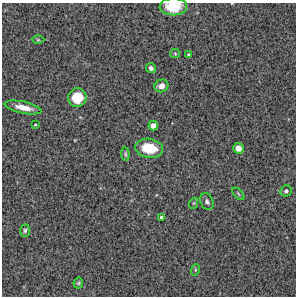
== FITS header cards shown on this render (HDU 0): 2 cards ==
NAXIS1  =                  294 /Length X axis
NAXIS2  =                  294 /Length Y axis

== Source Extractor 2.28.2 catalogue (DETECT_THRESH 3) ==
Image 294 x 294 px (HDU 0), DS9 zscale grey, 1 PNG px = 1 image px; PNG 298 x 298 px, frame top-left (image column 1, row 294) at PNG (2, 3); each listed source drawn as its Kron ellipse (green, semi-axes under 4 px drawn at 4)
Background 14700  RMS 340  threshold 1030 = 3 sigma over >= 5 px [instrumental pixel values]
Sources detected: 21; all 21 listed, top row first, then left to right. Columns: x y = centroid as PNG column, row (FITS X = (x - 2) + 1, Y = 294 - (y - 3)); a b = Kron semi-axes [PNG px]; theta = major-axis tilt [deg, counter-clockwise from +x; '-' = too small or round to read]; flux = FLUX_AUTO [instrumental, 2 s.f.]
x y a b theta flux
173 7 13 8 1 440000
38 40 6 4 -1 29000
175 54 5 4 - 23000
188 55 4 3 - 23000
151 68 5 4 - 77000
161 86 7 6 - 130000
77 97 9 9 - 700000
23 107 19 6 -12 240000
35 125 3 2 - 18000
153 126 5 4 - 110000
149 148 14 9 -9 690000
238 148 5 5 - 170000
125 154 7 4 -85 38000
286 191 6 5 - 51000
238 194 7 3 -46 26000
207 202 9 6 -66 63000
194 203 5 3 - 25000
161 217 3 3 - 33000
25 230 6 5 - 44000
195 270 6 3 72 29000
78 283 5 5 - 29000
At the frame edge (FLAGS 8, measured only in part): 1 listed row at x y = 173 7